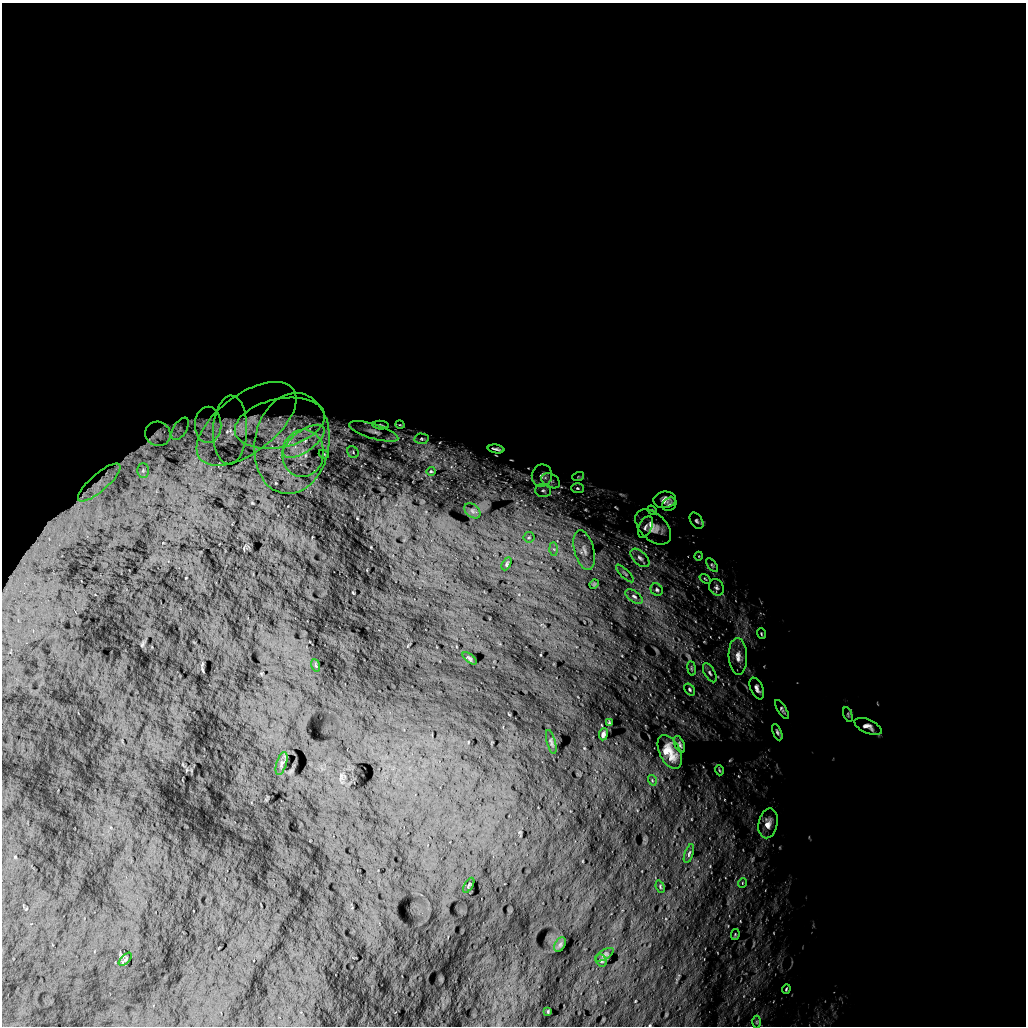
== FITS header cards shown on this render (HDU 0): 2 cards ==
NAXIS1  =                 1024 /
NAXIS2  =                 1024 /

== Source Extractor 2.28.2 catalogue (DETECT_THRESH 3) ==
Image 1024 x 1024 px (HDU 0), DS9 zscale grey, 1 PNG px = 1 image px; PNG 1028 x 1028 px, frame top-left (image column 1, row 1024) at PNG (2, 3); each listed source drawn as its Kron ellipse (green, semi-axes under 4 px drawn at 4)
Background 5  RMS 740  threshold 2230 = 3 sigma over >= 5 px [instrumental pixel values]
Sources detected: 77; all 77 listed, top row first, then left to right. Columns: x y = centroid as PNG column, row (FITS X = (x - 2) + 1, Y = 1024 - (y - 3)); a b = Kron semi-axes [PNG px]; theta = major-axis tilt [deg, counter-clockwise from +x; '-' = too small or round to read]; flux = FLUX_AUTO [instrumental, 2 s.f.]
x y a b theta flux
280 423 46 24 12 3.6e+06
247 424 58 29 37 4.2e+06
208 425 18 13 88 8.6e+05
381 425 8 4 -5 7.7e+04
400 425 5 3 - 4.5e+04
180 429 12 6 59 2.5e+05
230 430 34 17 88 1.5e+06
374 431 25 7 -17 4.5e+05
158 434 13 12 - 3.6e+05
421 439 7 5 -2 9.9e+04
304 441 24 10 35 1.3e+06
292 443 51 37 81 5.8e+06
496 449 8 2 -9 1.2e+05
353 452 6 5 - 9.6e+04
303 453 24 21 81 1.6e+06
324 454 5 3 - 5.7e+04
143 470 7 6 - 1.2e+05
431 471 4 4 - 5.1e+04
542 475 11 10 - 3.0e+05
578 477 6 4 19 5.9e+04
551 481 10 6 -28 2.1e+05
99 483 27 8 41 6.3e+05
577 488 6 5 - 9.4e+04
543 490 8 6 -8 1.4e+05
665 500 11 8 8 3.1e+05
669 504 7 6 - 1.1e+05
652 510 5 4 - 5.9e+04
472 511 9 6 -42 1.3e+05
697 521 9 6 -57 1.3e+05
645 527 11 6 65 1.7e+05
653 527 21 13 -44 6.7e+05
529 537 5 5 - 8.6e+04
554 549 6 4 -88 1.1e+05
584 550 20 9 -75 5.8e+05
699 556 4 3 - 3.5e+04
640 558 11 6 -44 2.2e+05
507 564 7 3 61 7.4e+04
712 565 8 4 -53 9.2e+04
625 573 12 3 -45 9.1e+04
705 579 6 3 -37 5.0e+04
594 584 5 4 - 5.5e+04
716 587 9 7 -61 1.6e+05
657 590 6 5 - 1.0e+05
634 596 10 5 -37 1.4e+05
761 634 5 3 - 5.7e+04
738 656 18 9 -87 4.9e+05
470 658 8 3 -39 8.0e+04
315 665 6 4 -70 5.9e+04
692 668 7 3 -81 6.1e+04
710 673 10 5 -61 1.4e+05
757 688 12 6 -66 2.1e+05
690 689 7 4 -54 8.0e+04
782 709 11 3 -57 1.1e+05
848 714 8 3 -70 6.6e+04
609 723 3 2 - 4.8e+04
868 726 14 6 -24 2.8e+05
777 732 9 4 -66 1.1e+05
603 734 6 4 83 1.2e+05
551 742 12 4 -75 1.1e+05
680 744 9 5 -66 1.2e+05
670 752 18 10 -63 8.4e+05
282 763 12 5 73 1.7e+05
719 770 5 3 - 4.8e+04
652 780 5 3 - 4.8e+04
768 823 15 9 78 3.9e+05
689 854 10 4 71 9.7e+04
742 883 5 3 - 3.6e+04
469 885 8 3 59 5.6e+04
660 887 6 3 -69 5.2e+04
735 935 6 4 80 5.4e+04
560 944 8 5 63 7.8e+04
604 955 11 5 31 1.1e+05
125 959 8 3 46 6.0e+04
601 960 6 5 - 8.2e+04
786 989 5 3 - 5.8e+04
548 1011 3 2 - 4.2e+04
757 1022 6 4 90 7.8e+04